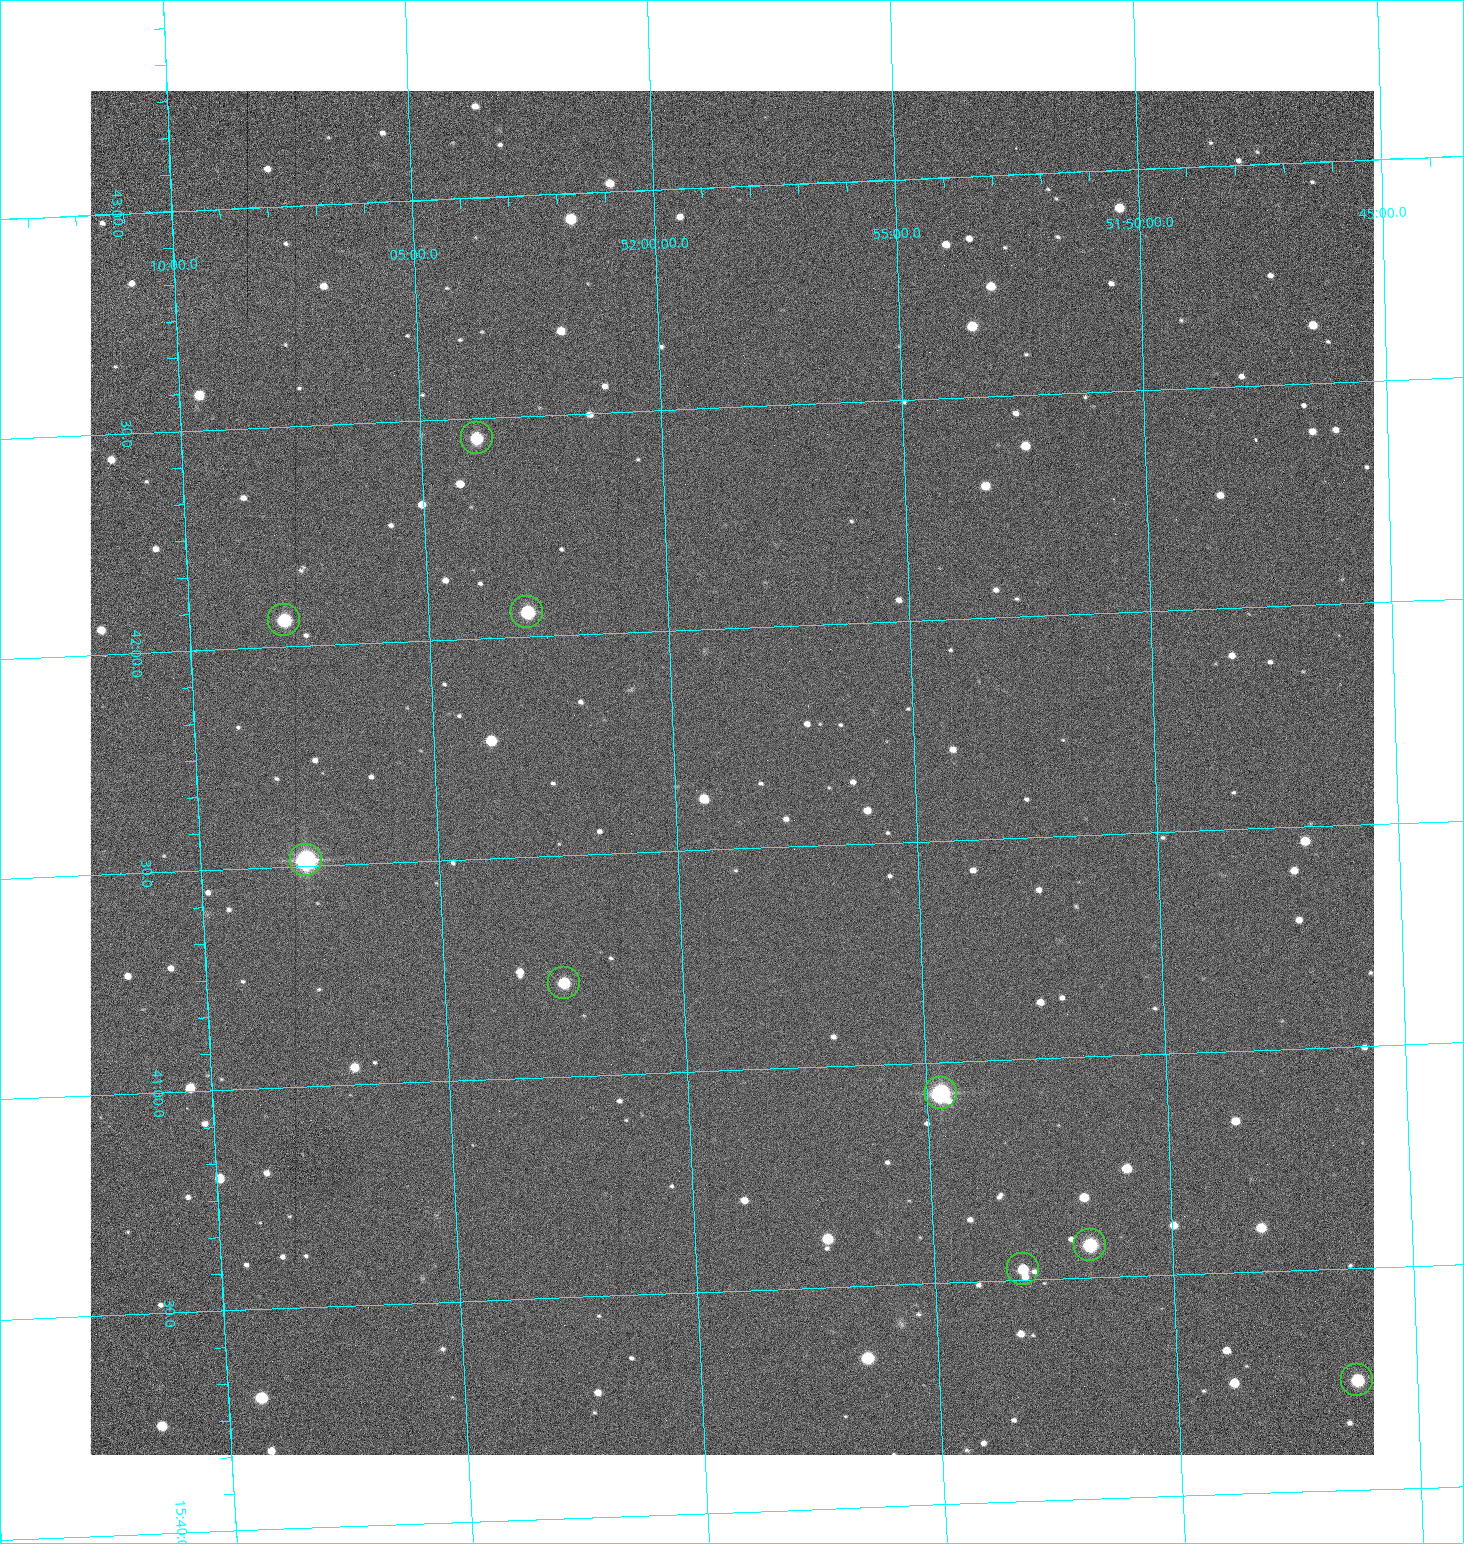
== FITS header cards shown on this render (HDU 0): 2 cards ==
NAXIS1  =                 1284 /fastest changing axis
NAXIS2  =                 1364 /next to fastest changing axis

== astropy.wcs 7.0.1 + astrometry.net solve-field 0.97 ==
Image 1284 x 1364 px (HDU 0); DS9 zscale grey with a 90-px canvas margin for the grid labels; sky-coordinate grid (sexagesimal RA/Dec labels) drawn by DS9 from the SOLVED WCS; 9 Tycho-2 reference stars matched to detected sources circled (green)
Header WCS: RA---TAN/DEC--TAN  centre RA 15:41:40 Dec +51:59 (235.42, +51.98 deg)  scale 1.26 arcsec/px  FOV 26.9' x 28.5'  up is +92 deg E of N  parity flipped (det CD > 0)
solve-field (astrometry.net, Tycho-2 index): VERIFIED the header's WCS against the Tycho-2 star catalogue (9 matches, 0 conflicts) and refined it, rather than solving blind
Solved WCS: RA---TAN-SIP/DEC--TAN-SIP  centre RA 15:41:40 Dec +51:59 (235.42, +51.98 deg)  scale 1.25 arcsec/px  FOV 26.8' x 28.5'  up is +92 deg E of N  parity flipped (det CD > 0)
The solver's refit moves the header's centre by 0.49 arcsec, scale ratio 0.997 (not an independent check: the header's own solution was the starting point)
Tycho-2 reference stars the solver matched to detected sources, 9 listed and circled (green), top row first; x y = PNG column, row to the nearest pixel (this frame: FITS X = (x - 90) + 1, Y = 1364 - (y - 91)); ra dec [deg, ICRS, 3 dp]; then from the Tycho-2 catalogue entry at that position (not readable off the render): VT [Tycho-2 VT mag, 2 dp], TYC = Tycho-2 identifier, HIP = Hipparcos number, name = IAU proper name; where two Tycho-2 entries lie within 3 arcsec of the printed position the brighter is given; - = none
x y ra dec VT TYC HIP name
477 438 235.614 +52.064 11.61 3489-1132-1 - -
527 612 235.514 +52.049 11.19 3489-1407-1 - -
284 620 235.515 +52.133 11.12 3489-1380-1 - -
306 860 235.378 +52.130 9.31 3489-1322-1 76850 -
564 983 235.303 +52.042 11.52 3489-958-1 - -
941 1093 235.232 +51.912 9.59 3489-824-1 - -
1090 1245 235.143 +51.862 10.97 3489-1016-1 - -
1023 1269 235.131 +51.886 12.29 3489-908-1 - -
1357 1380 235.062 +51.771 11.53 3489-1453-1 - -